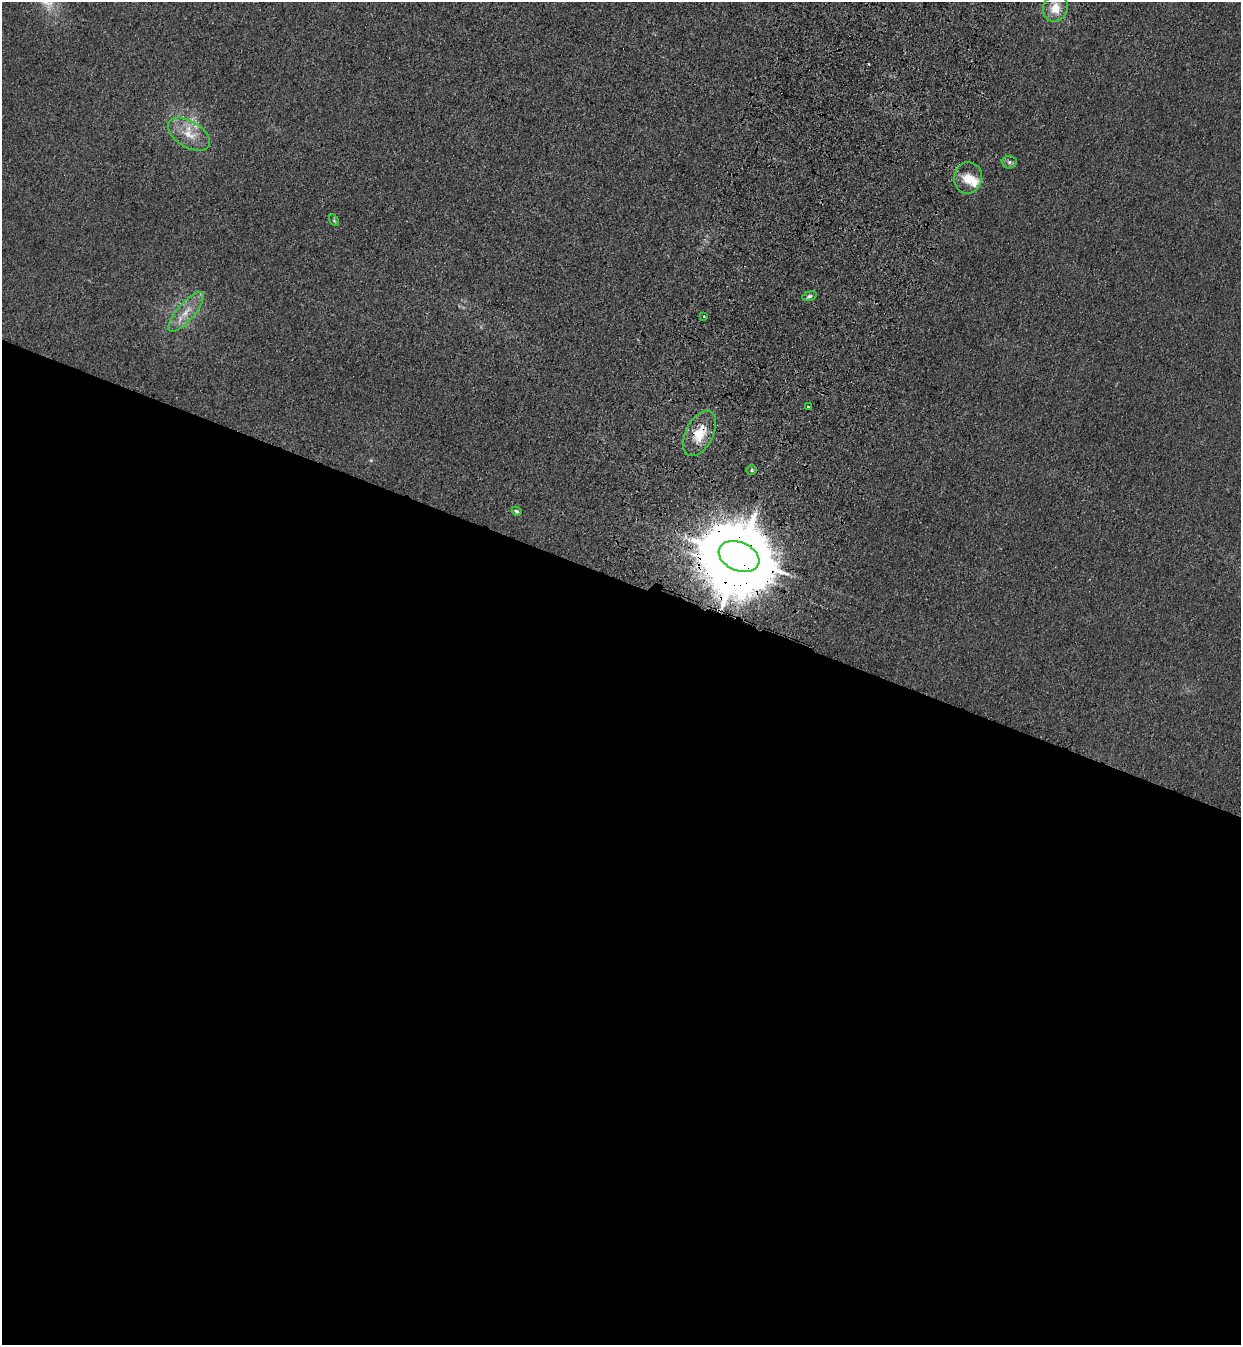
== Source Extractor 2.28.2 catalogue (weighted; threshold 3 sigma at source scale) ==
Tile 14 of 4 x 4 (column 2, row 4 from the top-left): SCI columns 1485-2723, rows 44-1386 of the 5575 x 5458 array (HDU 1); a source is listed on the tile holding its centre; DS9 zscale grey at full resolution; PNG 1243 x 1347 px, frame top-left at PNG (2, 2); each listed source drawn as its Kron ellipse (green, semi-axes under 4 px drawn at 4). Shown black and unused: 57% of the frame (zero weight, under 3 of 4 exposures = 6% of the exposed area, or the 3 px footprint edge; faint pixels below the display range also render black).
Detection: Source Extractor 2.28.2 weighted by HDU 2 'WHT'; one run over the whole footprint, this tile lists its part. Background 0.0343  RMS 0.0055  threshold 0.0248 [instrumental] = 3 sigma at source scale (4.5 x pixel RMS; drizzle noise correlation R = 1.50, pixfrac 1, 0.05/0.05 arcsec/px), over >= 5 px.
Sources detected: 16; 1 inside a brighter object's white glare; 1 cosmic-ray / hot-pixel residue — neither listed nor drawn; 1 inside a brighter listed object's ellipse — not listed separately; the other 13 listed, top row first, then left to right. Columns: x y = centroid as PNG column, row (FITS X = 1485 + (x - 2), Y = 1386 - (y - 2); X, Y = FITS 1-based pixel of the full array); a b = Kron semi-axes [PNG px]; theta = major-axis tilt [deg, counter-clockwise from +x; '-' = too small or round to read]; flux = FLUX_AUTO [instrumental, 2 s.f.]
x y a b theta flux
1055 8 13 12 - 9.5
189 134 23 13 -32 12
1009 162 7 6 - 1.8
968 178 16 14 79 8.9
334 220 6 4 -55 0.74
809 296 7 4 17 1.1
186 312 25 8 49 8.5
704 316 3 2 - 1.1
808 407 3 3 - 0.77
699 433 24 13 63 15
752 470 5 5 - 0.93
516 511 5 4 - 0.91
739 556 21 14 -23 5300
Overlapping masked pixels (flux is a lower limit): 2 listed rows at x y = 699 433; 739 556